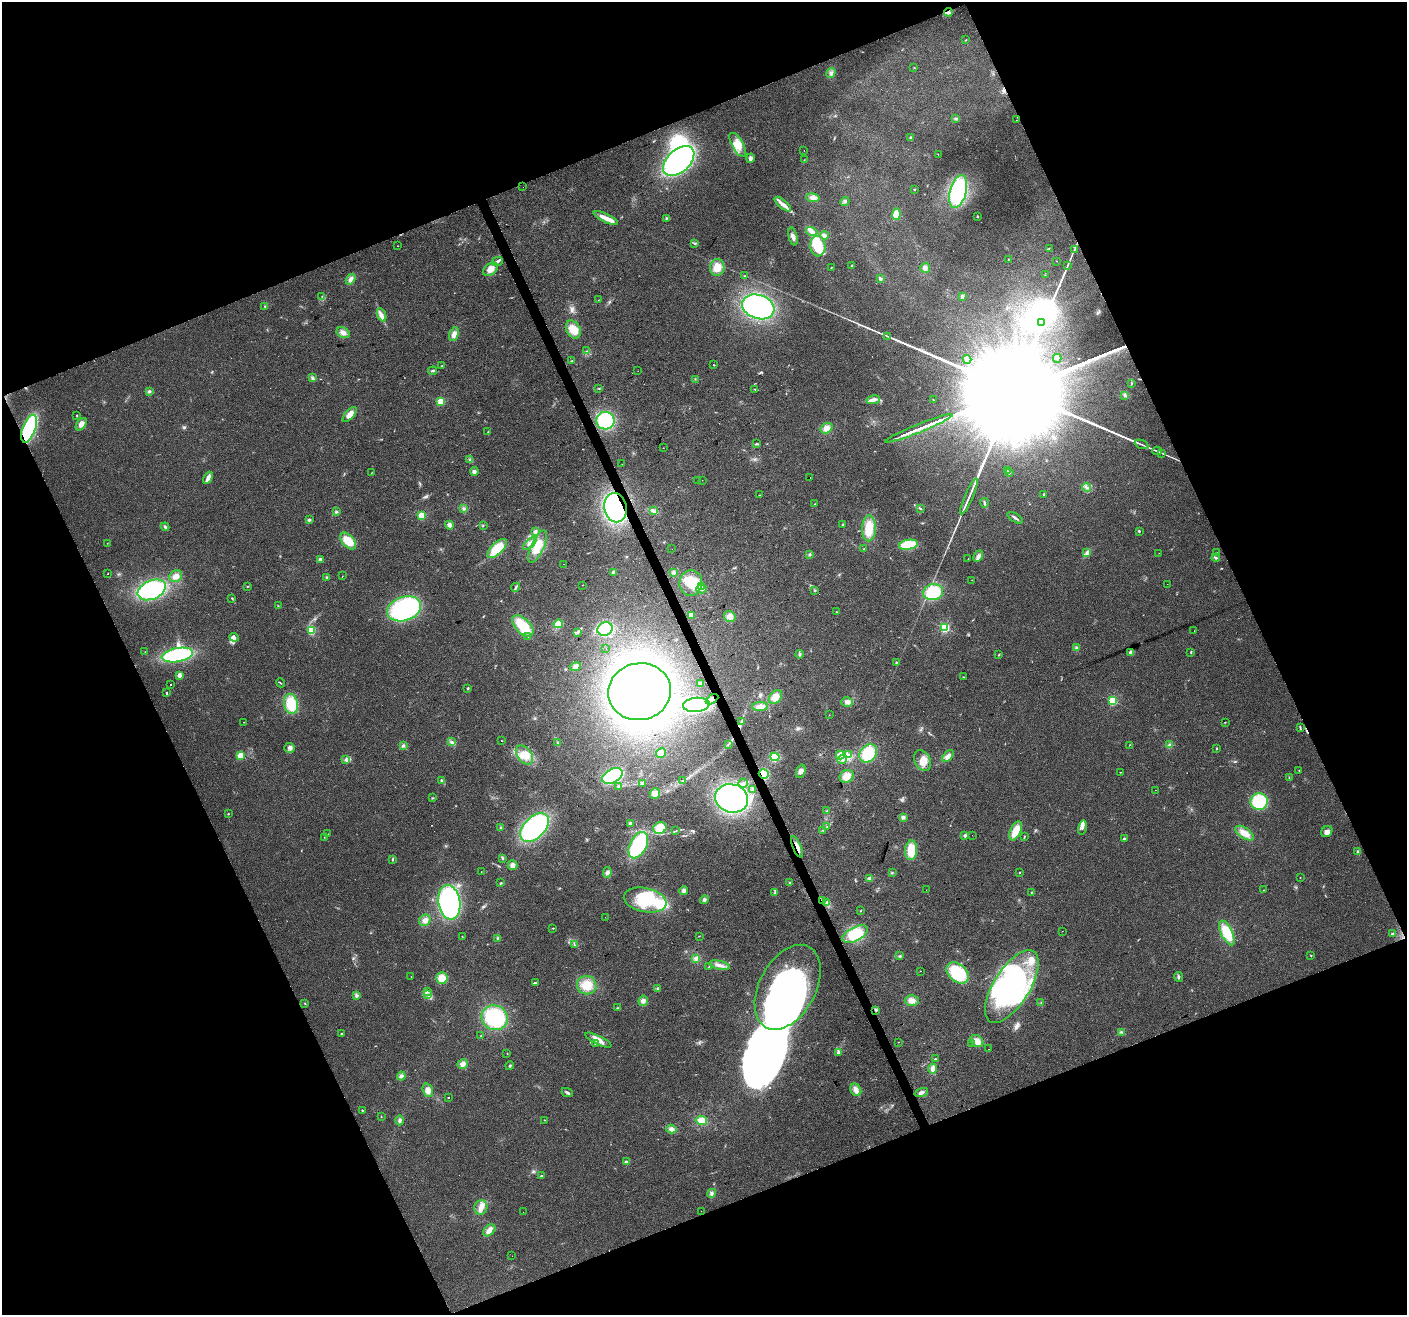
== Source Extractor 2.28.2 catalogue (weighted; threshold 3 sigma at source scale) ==
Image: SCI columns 2-5620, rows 143-5391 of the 5620 x 5476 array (HDU 1 of 3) = the unmasked area's bounding box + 8 px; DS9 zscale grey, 4 x 4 block average (1 PNG px = mean of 4 x 4 image px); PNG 1409 x 1317 px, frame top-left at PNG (2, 2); each listed source drawn as its Kron ellipse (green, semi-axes under 4 px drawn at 4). Shown black and unused: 43% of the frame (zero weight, under 2 of 3 exposures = <1% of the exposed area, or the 3 px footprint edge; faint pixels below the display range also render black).
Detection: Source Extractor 2.28.2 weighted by HDU 2 'WHT'. Background 0.0635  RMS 0.0073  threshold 0.033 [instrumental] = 3 sigma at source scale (4.5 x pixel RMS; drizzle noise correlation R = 1.50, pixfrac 1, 0.0396/0.0396 arcsec/px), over >= 5 px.
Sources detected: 425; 5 too faint to see at this stretch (4 x 4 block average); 20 inside a brighter object's white glare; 10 cosmic-ray / hot-pixel residue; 1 long thin detection or spike segment (spike, bleed or trail) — neither listed nor drawn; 3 coinciding with a brighter row at this scale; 35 inside a brighter listed object's ellipse — not listed separately; the other 351 listed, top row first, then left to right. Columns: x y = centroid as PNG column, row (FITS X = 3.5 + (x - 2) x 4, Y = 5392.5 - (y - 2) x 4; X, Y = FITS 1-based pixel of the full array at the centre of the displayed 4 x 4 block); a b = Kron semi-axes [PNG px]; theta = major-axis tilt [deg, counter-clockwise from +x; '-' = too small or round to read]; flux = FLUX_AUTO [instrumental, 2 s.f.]
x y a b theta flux
948 12 4 3 - 9.7
965 40 4 2 - 1.6
914 68 3 2 - 1.7
831 73 5 3 - 12
956 119 4 2 - 5.9
1016 120 2 2 - 1
910 137 2 2 - 9.1
738 145 13 5 -60 47
804 150 2 2 - 1.4
938 154 2 2 - 1.5
750 158 5 3 - 14
804 160 2 2 - 1.2
679 161 18 11 42 750
523 187 2 2 - 1.9
914 189 2 2 - 3.3
958 191 17 8 75 410
813 198 6 3 -8 19
845 201 4 3 - 7.3
783 204 10 4 -40 26
896 214 6 4 82 46
977 216 2 2 - 9.3
606 218 13 4 -25 37
666 218 3 2 - 3.2
812 231 6 4 -17 18
824 235 4 4 - 14
793 236 9 3 -76 18
694 243 2 2 - 1.9
398 246 2 2 - 1.3
818 246 10 7 -85 140
1049 248 2 2 - 1.3
1074 249 2 2 - 1.9
1008 259 2 2 - 4.1
1057 261 2 2 - 1.3
497 262 6 2 26 12
851 265 3 2 - 2.6
1067 266 3 2 - 3.8
717 267 8 7 - 59
831 267 2 2 - 4.8
925 268 5 5 - 17
490 269 8 5 37 33
1045 275 2 2 - 1.9
744 276 2 2 - 1.9
351 279 6 4 56 15
880 279 2 2 - 15
322 296 2 2 - 2.3
962 296 2 2 - 1.7
598 300 2 2 - 0.89
265 306 3 2 - 3.1
758 307 16 12 -18 760
382 315 7 3 -66 18
1041 323 3 2 - 5.4
573 329 10 6 -61 73
343 333 7 5 -30 22
454 334 7 4 71 27
887 336 3 2 - 3
586 351 2 2 - 1.4
1057 358 4 3 - 7.1
967 359 4 4 - 12
572 361 3 2 - 3.4
714 365 2 2 - 2.3
442 366 2 2 - 2.7
433 371 4 2 - 9.1
638 371 2 2 - 3.1
312 378 3 3 - 6.6
695 379 2 2 - 1.5
1131 384 3 2 - 3.9
599 388 2 2 - 2.3
755 389 2 2 - 2.9
149 391 4 3 - 8.1
1125 395 2 2 - 4.5
933 399 2 2 - 1.7
873 400 7 4 11 17
441 402 2 2 - 260
350 414 9 4 47 40
77 416 3 2 - 2.7
605 421 9 9 - 270
81 424 7 4 53 27
827 428 6 4 36 30
919 428 36 2 22 34000
29 429 14 6 69 430
488 431 2 2 - 2
756 444 4 2 - 6
1142 444 7 2 -22 7.3
663 448 2 2 - 0.91
1157 451 5 2 - 4.8
1162 453 4 2 - 4.2
470 459 3 2 - 4.7
622 464 2 2 - 2.1
474 471 4 4 - 10
1007 471 2 2 - 1.9
371 473 2 2 - 1.7
1010 473 2 2 - 2.1
208 478 7 3 61 25
810 478 2 2 - 0.8
702 480 2 2 - 1
698 481 2 2 - 2
1087 487 4 2 - 11
1044 494 2 2 - 4.5
759 495 2 2 - 1.9
969 496 19 2 67 24
985 503 4 2 - 6.8
815 504 4 2 - 2.3
616 508 15 11 -79 690
464 509 3 2 - 6.2
921 509 2 2 - 3
653 511 3 2 - 6.6
336 512 3 2 - 4.1
421 515 2 2 - 260
1015 518 8 2 -33 11
309 520 3 3 - 6.7
449 525 4 4 - 15
483 525 2 2 - 1.9
842 525 2 2 - 1.6
165 527 4 2 - 6.5
869 528 13 7 88 90
535 531 4 2 - 6.9
1139 531 2 2 - 5.3
348 541 10 5 -49 84
107 543 2 2 - 1
530 543 8 3 42 17
908 545 9 5 10 130
538 546 17 6 65 79
497 549 12 5 45 120
672 549 2 2 - 1.1
864 549 2 2 - 3.4
1087 553 3 2 - 4.5
1159 553 2 2 - 1.1
1217 553 2 2 - 1.2
809 555 3 2 - 5
978 556 6 4 63 15
968 558 2 2 - 0.8
1216 558 4 2 - 5.7
320 559 4 3 - 8.1
563 564 2 2 - 0.66
613 572 2 2 - 57
674 573 4 4 - 8.9
108 574 2 2 - 1.5
176 576 7 5 36 25
342 576 2 2 - 1.6
327 577 4 3 - 5.9
972 580 2 2 - 1.1
691 583 13 11 84 92
1167 584 2 2 - 0.82
582 585 2 2 - 1.6
701 586 2 2 - 3.2
247 587 2 2 - 2.2
516 587 4 2 - 7.2
702 589 5 3 - 11
152 590 15 9 24 510
814 591 3 2 - 3.5
933 592 10 8 9 190
232 598 3 2 - 4.2
278 606 2 2 - 2.2
404 609 17 12 18 600
837 612 2 2 - 1.5
691 615 3 3 - 42
730 617 6 5 - 26
558 624 5 4 - 57
523 626 13 7 -45 140
944 628 2 2 - 560
605 629 8 6 25 210
311 630 3 2 - 99
1194 631 2 2 - 1.7
577 632 3 2 - 4.2
528 636 2 2 - 1.2
234 637 5 4 - 13
606 648 2 2 - 3.4
1076 648 3 2 - 4.6
145 652 2 2 - 1.7
1131 652 2 2 - 67
1191 652 3 2 - 3.2
799 654 4 2 - 5.4
177 655 16 7 10 470
998 655 2 2 - 2.2
896 663 3 2 - 4.1
575 666 6 4 17 16
179 675 2 2 - 91
963 677 2 2 - 2
280 683 5 2 - 3.6
700 683 3 2 - 9.9
171 684 2 2 - 2.9
468 688 3 2 - 5.6
639 692 31 28 11 1900
167 693 2 2 - 6.4
775 697 8 5 49 51
712 699 7 4 31 21
1112 701 2 2 - 400
847 702 6 4 -14 20
291 704 10 7 -80 120
696 705 13 7 5 440
760 707 8 4 1 30
829 715 2 2 - 1.1
244 722 2 2 - 1
742 722 3 2 - 6.4
1225 722 2 2 - 1.3
1300 727 3 2 - 3.2
502 741 2 2 - 1.7
452 742 3 2 - 3.3
557 743 3 3 - 5.4
728 744 2 2 - 2
1129 745 3 2 - 1.3
1169 745 4 3 - 7.1
403 746 3 3 - 6.4
290 748 5 5 - 16
1216 748 2 2 - 2.5
661 753 5 4 - 16
868 753 10 8 49 160
524 755 11 7 -52 54
840 755 4 3 - 13
849 755 3 2 - 5.2
240 756 2 2 - 210
948 756 7 4 49 23
775 757 4 4 - 89
346 759 4 2 - 6.3
842 759 5 3 - 12
923 760 11 7 -64 47
1299 770 2 2 - 2.9
801 771 7 4 71 21
1120 772 2 2 - 1.4
764 774 5 4 - 81
612 776 11 7 28 330
847 776 7 6 - 41
1289 778 3 2 - 2.1
441 780 2 2 - 14
683 781 2 2 - 1.7
642 783 4 2 - 5.4
743 783 5 2 - 9.2
618 786 3 2 - 5.9
752 790 2 2 - 4
1156 790 2 2 - 2.1
655 793 5 5 - 30
433 798 2 2 - 2.4
732 798 16 14 -16 1100
1259 801 9 8 - 200
827 811 3 2 - 2.1
228 814 2 2 - 2.4
903 817 4 3 - 8.8
630 824 3 3 - 14
501 827 3 3 - 5.9
535 827 17 10 46 630
827 827 2 2 - 1.4
1082 827 7 3 77 14
660 828 6 6 - 84
822 830 2 2 - 2.5
676 831 3 2 - 2.1
1016 831 10 5 65 68
1327 832 6 5 - 18
1245 833 10 5 -34 43
328 834 2 2 - 0.65
965 835 2 2 - 13
972 835 2 2 - 1.7
1024 836 2 2 - 2.6
324 837 2 2 - 1.3
1124 839 2 2 - 31
638 845 14 8 62 330
797 847 11 3 -67 30
911 850 10 6 86 100
1358 851 2 2 - 3.6
392 859 3 2 - 5.6
503 859 2 2 - 1.8
513 865 5 4 - 22
481 872 2 2 - 1.7
607 872 5 4 - 13
1020 872 2 2 - 2.6
892 873 2 2 - 1.8
870 878 3 3 - 6.9
1300 878 2 2 - 2.1
501 883 3 2 - 3.9
790 883 3 2 - 4.1
684 890 4 4 - 12
926 890 2 2 - 0.67
1264 890 2 2 - 2.1
1031 892 2 2 - 2.8
775 893 3 2 - 5.5
645 900 22 12 -11 190
704 900 4 3 - 8.8
823 901 3 2 - 6
449 902 17 11 -81 670
827 902 4 3 - 7.7
860 911 2 2 - 2.4
605 917 2 2 - 0.57
425 920 6 5 - 22
553 928 3 2 - 2.8
1062 931 2 2 - 1.3
1227 933 13 5 -64 110
855 934 14 7 26 140
1392 934 2 2 - 7
462 936 2 2 - 1.5
699 936 2 2 - 1.5
497 938 3 2 - 3.3
575 945 3 2 - 3.8
1311 955 2 2 - 2.9
900 956 3 2 - 3.8
696 958 4 4 - 11
720 965 10 3 -14 27
709 967 3 2 - 3
920 971 2 2 - 1.5
958 973 13 9 -41 200
411 977 2 2 - 0.86
1178 977 5 2 - 8
442 978 6 6 - 57
535 983 3 3 - 5.3
587 985 10 9 - 69
1012 986 41 18 58 620
788 987 46 28 62 3300
658 989 3 3 - 6.9
427 991 2 2 - 8.9
357 995 4 3 - 6.8
428 995 3 2 - 5.3
912 1000 7 5 0 27
643 1001 5 4 - 16
305 1003 2 2 - 2.5
1041 1003 3 2 - 3.5
617 1008 3 2 - 3.8
876 1010 3 3 - 5.9
495 1018 13 12 - 360
1121 1032 2 2 - 2
341 1034 2 2 - 6.7
481 1036 2 2 - 2.8
598 1040 14 4 -26 35
977 1041 7 5 -39 39
898 1042 2 2 - 1.4
596 1044 3 2 - 2.8
972 1044 2 2 - 2.5
989 1049 2 2 - 1.3
839 1052 4 3 - 9.5
507 1054 2 2 - 1.1
935 1059 2 2 - 2.7
463 1064 5 4 - 19
510 1066 4 2 - 4.9
933 1069 5 4 - 23
401 1076 4 4 - 12
428 1090 7 5 -72 26
856 1090 6 5 - 25
567 1092 6 2 -26 9.1
921 1093 7 4 18 15
448 1098 2 2 - 5.7
362 1110 2 2 - 3.5
381 1116 2 2 - 2.1
400 1120 5 3 - 9.8
545 1120 2 2 - 1.4
701 1120 6 4 -11 41
671 1129 5 4 - 19
626 1162 4 2 - 15
541 1176 2 2 - 3.3
711 1193 5 4 - 11
481 1207 7 6 - 29
701 1211 2 2 - 1.2
523 1212 2 2 - 0.66
489 1230 7 5 43 27
512 1256 2 2 - 1.4
Overlapping masked pixels (flux is a lower limit): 7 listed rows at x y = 948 12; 29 429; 616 508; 712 699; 764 774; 797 847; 823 901
Diffuse or blended objects may show on this block-average render without a row.